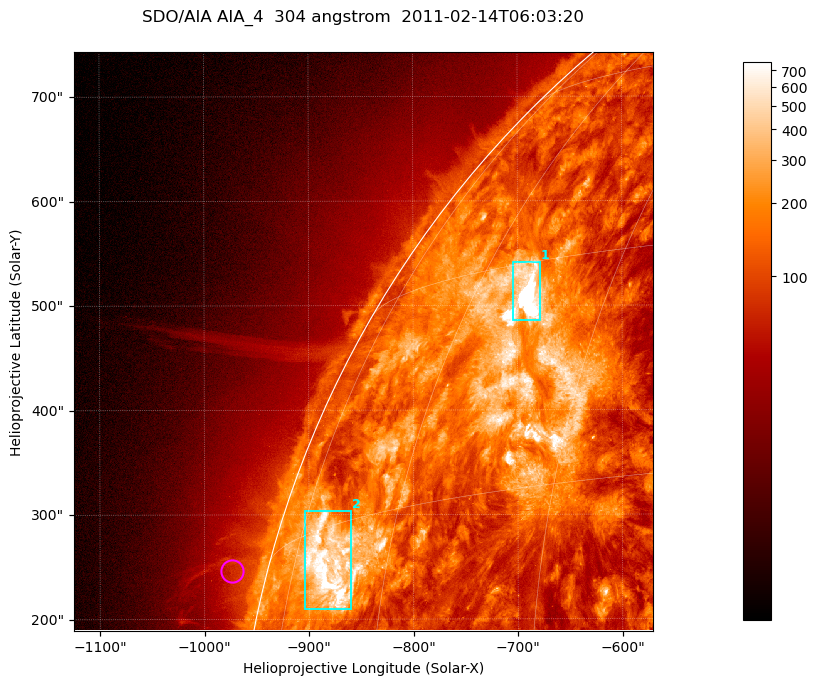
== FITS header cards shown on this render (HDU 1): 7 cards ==
TELESCOP= 'SDO/AIA '           / For AIA: SDO/AIA
INSTRUME= 'AIA_4   '           / For AIA: AIA_ATA1, AIA_ATA2, AIA_ATA3 or AIA_AT
WAVELNTH=                  304 / [angstrom] Wavelength
WAVEUNIT= 'angstrom'           / Wavelength unit: angstrom
DATE-OBS= '2011-02-14T06:03:20.133' / [ISO] Date when observation started; ISO 8
CTYPE1  = 'HPLN-TAN'           / CTYPE1; Typically HPLN
CTYPE2  = 'HPLT-TAN'           / CTYPE2; Typically HPLT

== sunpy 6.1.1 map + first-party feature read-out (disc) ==
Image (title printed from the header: SDO/AIA AIA_4  304 angstrom  2011-02-14T06:03:20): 923 x 923 px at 0.6 arcsec/px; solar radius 972 arcsec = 1619 px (partial field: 4.9% of the solar disc is inside the frame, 47% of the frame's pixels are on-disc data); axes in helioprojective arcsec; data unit not stated in the header (colour bar unlabelled)
Orientation: roll -0.132 deg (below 1 deg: not rotated)
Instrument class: DISC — disc imager (sunpy class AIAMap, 304 A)
Bright regions (active regions / flare kernels): reference = the on-disc median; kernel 7 px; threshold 5 sigma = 373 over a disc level ~129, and >= 1.15x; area >= 851 px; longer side >= 11 px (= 6.6 arcsec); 2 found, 2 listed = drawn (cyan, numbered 1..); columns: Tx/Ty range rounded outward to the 2 arcsec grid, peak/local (2 s.f.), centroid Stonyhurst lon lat
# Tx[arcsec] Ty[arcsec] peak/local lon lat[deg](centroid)
1 -704..-678 486..542 20 -53 +28
2 -906..-860 210..304 9.8 -69 +12
Off-limb structures (1.02-1.3 R_sun): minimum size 400 px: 3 found; the strongest spans PA ~75 deg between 1.02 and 1.07 R_sun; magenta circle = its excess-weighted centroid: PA ~75 deg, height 1.03 R_sun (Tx ~-974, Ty ~246 arcsec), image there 1.7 x the reference